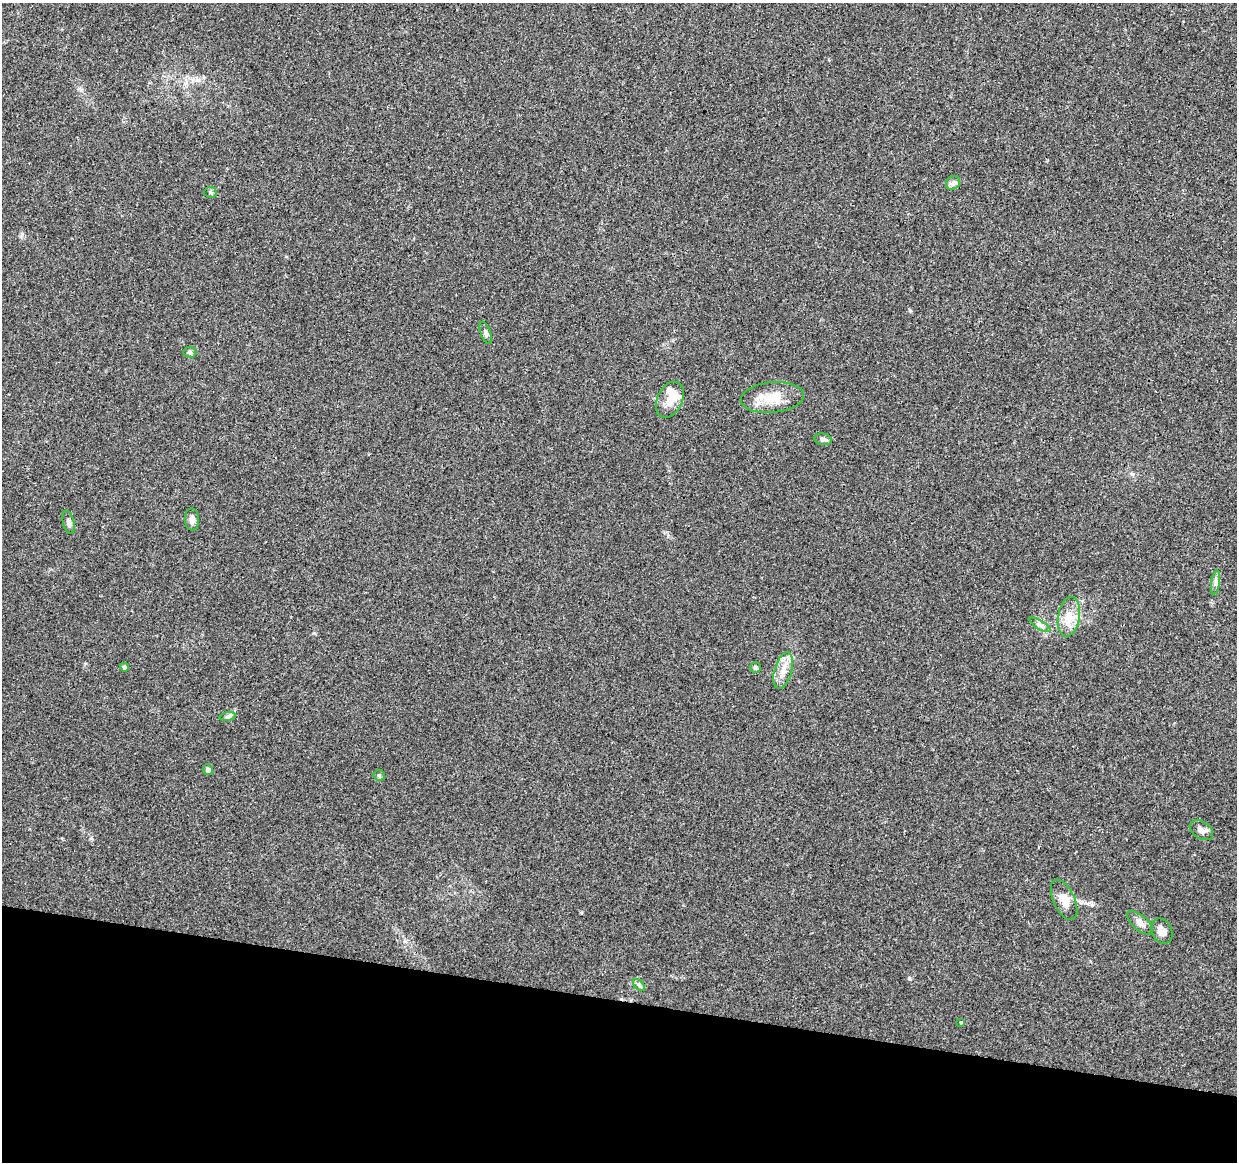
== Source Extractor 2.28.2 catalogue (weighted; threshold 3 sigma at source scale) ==
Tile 15 of 4 x 4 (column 3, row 4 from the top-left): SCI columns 2472-3706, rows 226-1385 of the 4953 x 5153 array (HDU 1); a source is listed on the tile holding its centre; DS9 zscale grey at full resolution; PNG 1239 x 1164 px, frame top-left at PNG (2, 3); each listed source drawn as its Kron ellipse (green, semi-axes under 4 px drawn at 4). Shown black and unused: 14% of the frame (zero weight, under 3 of 4 exposures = <1% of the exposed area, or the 3 px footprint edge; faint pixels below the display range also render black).
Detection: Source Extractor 2.28.2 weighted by HDU 2 'WHT'; one run over the whole footprint, this tile lists its part. Background 0.0224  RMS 0.0028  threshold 0.0127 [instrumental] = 3 sigma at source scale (4.5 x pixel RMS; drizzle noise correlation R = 1.50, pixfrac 1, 0.0396/0.0396 arcsec/px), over >= 5 px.
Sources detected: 25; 1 inside a brighter object's white glare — neither listed nor drawn; the other 24 listed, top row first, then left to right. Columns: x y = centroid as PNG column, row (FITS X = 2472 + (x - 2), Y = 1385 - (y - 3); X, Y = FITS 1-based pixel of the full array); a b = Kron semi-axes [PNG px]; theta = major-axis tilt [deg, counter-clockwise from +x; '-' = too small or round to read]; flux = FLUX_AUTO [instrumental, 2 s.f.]
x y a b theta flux
953 183 7 6 - 0.83
210 192 6 5 - 0.5
486 333 11 5 -70 0.89
190 352 6 5 - 0.53
772 397 32 15 5 6.9
670 400 19 12 64 3.7
823 439 9 6 -9 0.87
192 519 11 7 -88 1.4
69 522 12 5 -76 1
1216 582 12 4 81 0.9
1069 617 20 11 81 4.2
1040 625 12 3 -31 0.73
124 667 4 4 - 0.53
756 668 5 5 - 0.69
783 670 19 8 74 3.1
228 717 8 4 8 0.63
208 770 5 5 - 1.1
379 775 6 5 - 0.46
1201 830 13 8 -34 1.4
1064 900 21 10 -65 3.2
1140 923 16 7 -40 1.7
1162 931 13 10 -62 1.8
639 985 7 4 -45 0.53
961 1022 3 3 - 0.93
Unlisted compact peaks at least as high as the median listed source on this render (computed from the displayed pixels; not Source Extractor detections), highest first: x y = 1092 905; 909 978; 22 234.